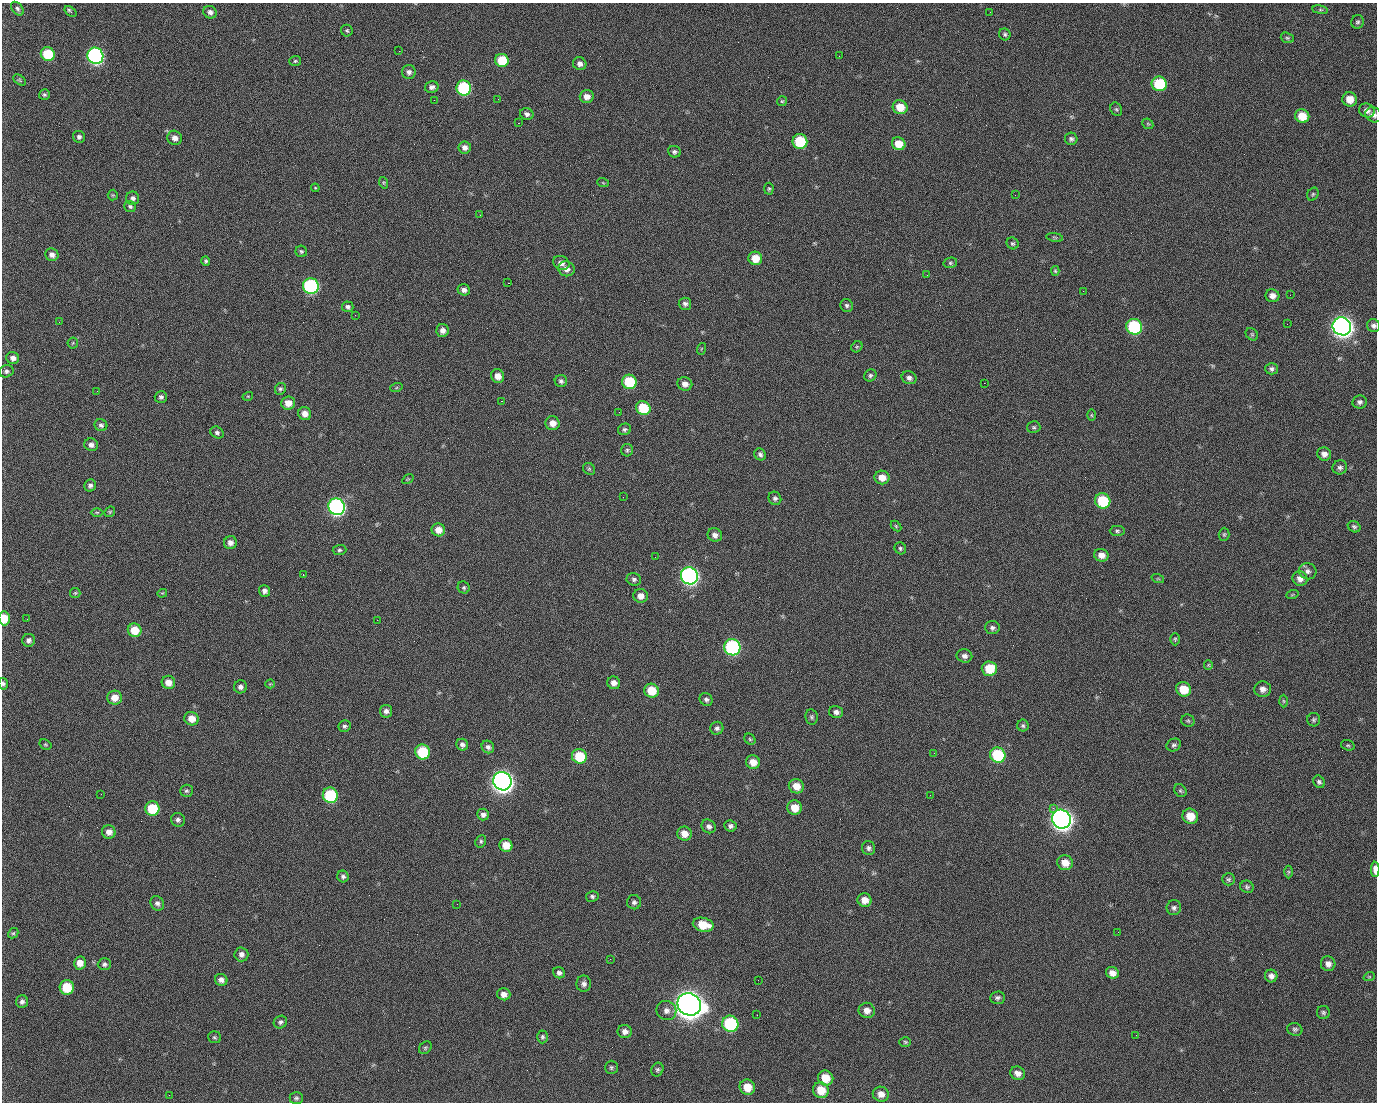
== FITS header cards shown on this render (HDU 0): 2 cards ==
NAXIS1  =                 1375 / length of data axis 1
NAXIS2  =                 1100 / length of data axis 2

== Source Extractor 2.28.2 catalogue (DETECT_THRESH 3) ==
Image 1375 x 1100 px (HDU 0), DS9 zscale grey, 1 PNG px = 1 image px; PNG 1379 x 1104 px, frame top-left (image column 1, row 1100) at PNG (2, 3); each listed source drawn as its Kron ellipse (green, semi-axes under 4 px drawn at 4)
Background 1450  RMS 29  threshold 85.6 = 3 sigma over >= 5 px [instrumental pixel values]
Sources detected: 266; all 266 listed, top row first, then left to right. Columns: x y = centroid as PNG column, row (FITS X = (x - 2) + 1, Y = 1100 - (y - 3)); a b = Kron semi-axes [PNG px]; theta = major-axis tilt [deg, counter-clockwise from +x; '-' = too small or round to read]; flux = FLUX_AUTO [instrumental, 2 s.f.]
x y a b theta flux
17 9 8 5 -50 4.4e+03
1320 10 8 4 -8 2.8e+03
70 12 7 3 -38 6.4e+03
210 12 7 6 - 7.4e+03
990 12 3 2 - 1.9e+03
1357 22 7 6 - 4.1e+03
347 31 6 5 - 3.4e+03
1005 34 6 5 - 3.7e+03
1287 38 7 5 -21 3.2e+03
399 51 2 2 - 2.2e+04
48 54 7 6 - 7.5e+04
95 56 8 8 - 5.1e+05
839 56 2 2 - 9.3e+02
502 60 7 6 - 5.7e+04
295 61 6 5 - 3.0e+03
580 64 7 6 - 8.6e+03
409 72 7 7 - 6.6e+03
20 80 7 4 -34 2.6e+03
1159 84 8 7 - 1.1e+05
432 87 7 6 - 6.6e+03
464 88 7 7 - 1.8e+05
44 95 6 5 - 3.5e+03
587 97 7 6 - 1.4e+04
498 99 2 2 - 1.2e+03
1350 99 7 7 - 2.6e+04
434 100 2 2 - 4.0e+03
782 101 5 5 - 2.5e+03
900 107 7 7 - 3.6e+04
1116 109 7 5 -61 3.5e+03
1367 111 8 7 - 1.0e+04
527 114 7 6 - 6.3e+03
1374 115 8 7 - 7.7e+03
1302 116 7 6 - 3.6e+04
518 123 2 2 - 2.5e+04
1148 124 6 4 -42 2.9e+03
79 137 6 6 - 5.8e+03
175 138 7 7 - 1.0e+04
1071 139 6 6 - 5.0e+03
800 142 7 7 - 9.3e+04
899 144 7 6 - 3.0e+04
465 147 6 6 - 9.5e+03
674 152 6 5 - 4.9e+03
384 183 6 4 -72 2.6e+03
603 183 6 3 -19 1.9e+03
315 188 4 3 - 2.2e+03
769 189 6 4 87 2.7e+03
1313 194 7 5 63 3.1e+03
113 195 5 5 - 2.3e+03
1015 195 2 2 - 6.9e+03
133 198 6 6 - 5.9e+03
130 206 6 5 - 3.9e+03
480 215 2 2 - 1.0e+03
1055 237 8 4 -9 2.8e+03
1013 243 6 5 - 3.3e+03
301 251 6 5 - 3.5e+03
52 255 7 6 - 8.9e+03
755 258 7 6 - 3.1e+04
206 261 5 4 - 3.5e+03
561 263 8 7 - 1.0e+04
950 263 7 5 14 3.3e+03
566 269 8 7 - 1.2e+04
1055 271 5 4 - 2.4e+03
927 275 2 2 - 8.9e+02
508 283 2 2 - 5.7e+04
311 286 8 7 - 3.2e+05
464 290 6 5 - 7.6e+03
1083 291 2 2 - 3.4e+03
1290 295 2 2 - 1.8e+03
1272 296 7 6 - 1.2e+04
685 304 6 6 - 6.4e+03
847 305 7 6 - 4.8e+03
348 307 6 5 - 5.0e+03
355 315 2 2 - 1.1e+03
59 322 2 2 - 1.4e+03
1287 324 2 2 - 9.8e+02
1342 326 9 9 - 1.4e+06
1374 326 6 6 - 6.0e+03
1134 327 8 7 - 1.8e+05
443 330 6 6 - 1.0e+04
1252 334 7 5 -44 3.4e+03
73 343 5 5 - 2.6e+03
857 347 6 5 - 2.4e+03
701 349 6 3 71 1.7e+03
13 358 6 6 - 9.1e+03
1272 369 6 5 - 5.6e+03
6 371 7 6 - 4.9e+03
870 375 6 5 - 4.4e+03
498 376 7 6 - 1.6e+04
909 378 7 6 - 7.0e+03
561 381 6 6 - 5.0e+03
629 382 7 7 - 9.5e+04
984 383 2 2 - 2.0e+04
685 384 7 6 - 1.1e+04
396 388 6 4 19 2.6e+03
280 389 6 5 - 3.9e+03
97 391 2 2 - 1.3e+03
248 396 5 3 - 1.8e+03
161 397 6 5 - 5.2e+03
501 401 3 2 - 5.9e+04
1360 402 7 6 - 6.1e+03
288 403 7 6 - 2.0e+04
643 408 7 6 - 6.9e+04
619 412 2 2 - 8.9e+02
305 414 7 6 - 1.4e+04
1091 415 6 4 -89 2.4e+03
552 423 7 7 - 1.6e+04
101 425 6 6 - 5.3e+03
1034 427 6 6 - 3.7e+03
624 429 6 5 - 4.6e+03
217 433 7 5 -34 4.6e+03
91 445 7 6 - 7.5e+03
627 450 6 6 - 3.5e+03
760 454 6 5 - 5.4e+03
1324 454 7 6 - 9.8e+03
1340 467 7 7 - 5.5e+03
589 469 6 5 - 3.0e+03
882 477 7 7 - 2.1e+04
408 479 6 4 33 1.9e+03
90 485 6 5 - 5.7e+03
623 497 2 2 - 3.0e+03
775 498 7 6 - 5.2e+03
1103 501 8 7 - 9.0e+04
337 507 8 8 - 5.7e+05
97 512 6 4 0 2.7e+03
110 512 6 4 46 2.6e+03
896 526 6 4 -46 2.4e+03
1354 527 6 5 - 4.2e+03
438 530 7 6 - 2.0e+04
1117 531 7 5 0 4.3e+03
1224 534 6 5 - 3.3e+03
715 535 7 6 - 9.9e+03
230 543 6 6 - 1.0e+04
900 548 6 5 - 3.8e+03
339 550 7 5 2 3.9e+03
1101 555 7 6 - 1.3e+04
655 557 2 2 - 8.2e+02
1308 571 9 8 - 7.3e+03
303 575 2 2 - 1.1e+04
689 576 9 8 - 6.7e+05
634 579 7 6 - 5.1e+03
1158 579 6 4 -18 2.6e+03
1300 579 7 7 - 1.2e+04
464 588 6 5 - 3.4e+03
264 591 6 5 - 7.7e+03
75 593 5 5 - 2.6e+03
162 593 5 4 - 1.9e+03
1292 595 6 4 19 2.3e+03
640 596 7 7 - 1.4e+04
4 618 7 5 -87 3.9e+04
27 619 2 2 - 4.3e+03
377 620 2 2 - 1.1e+04
992 628 7 6 - 5.6e+03
135 630 7 6 - 3.9e+04
1175 639 6 5 - 3.0e+03
29 640 6 6 - 7.3e+03
732 647 8 8 - 3.2e+05
964 656 8 6 -10 8.2e+03
1208 665 5 4 - 2.2e+03
989 669 8 7 - 4.6e+04
168 682 7 6 - 1.8e+04
614 683 6 6 - 1.1e+04
3 684 6 4 -78 3.6e+03
270 684 4 4 - 1.9e+03
240 687 6 6 - 6.9e+03
1183 689 7 7 - 3.8e+04
1263 689 8 8 - 1.1e+04
652 691 7 7 - 4.5e+04
114 698 7 7 - 2.0e+04
706 699 7 6 - 5.3e+03
1283 701 6 4 -88 2.5e+03
386 711 6 6 - 7.3e+03
836 712 7 6 - 7.4e+03
812 717 7 6 - 4.1e+03
192 719 7 6 - 2.0e+04
1314 720 7 6 - 3.8e+03
1188 721 7 6 - 3.3e+03
345 726 6 6 - 4.4e+03
1023 726 6 5 - 4.0e+03
717 728 7 6 - 5.5e+03
750 739 6 5 - 3.0e+03
45 745 6 4 -32 2.6e+03
462 745 6 5 - 6.2e+03
1174 745 7 6 - 4.8e+03
1348 745 7 5 -19 3.0e+03
488 747 6 6 - 6.5e+03
422 752 7 7 - 9.7e+04
934 753 3 2 - 2.0e+03
998 755 8 7 - 1.2e+05
579 756 8 7 - 7.0e+04
753 762 7 6 - 2.0e+04
502 781 9 9 - 1.5e+06
1319 782 6 5 - 4.8e+03
796 786 8 7 - 2.4e+04
186 791 6 6 - 3.9e+03
1180 791 7 5 -51 3.5e+03
101 794 2 2 - 2.4e+03
330 795 8 7 - 1.3e+05
930 795 2 2 - 7.8e+03
794 808 7 7 - 2.9e+04
1053 808 2 2 - 1.6e+04
152 809 7 7 - 7.1e+04
483 814 6 6 - 7.2e+03
1190 816 8 7 - 3.0e+04
1061 819 9 9 - 1.5e+06
178 820 7 6 - 5.4e+03
709 826 7 6 - 7.1e+03
730 826 6 5 - 6.1e+03
109 832 7 6 - 1.2e+04
684 834 7 7 - 1.9e+04
481 841 6 5 - 3.5e+03
506 845 6 6 - 2.6e+04
869 848 7 6 - 5.5e+03
1065 863 8 7 - 2.2e+04
1375 869 7 3 -89 1.7e+04
1289 872 6 4 90 2.7e+03
343 876 6 5 - 4.9e+03
1228 879 6 6 - 3.9e+03
1247 887 7 6 - 3.9e+03
592 896 6 5 - 4.1e+03
865 900 7 6 - 1.9e+04
634 902 7 7 - 5.6e+03
157 903 8 6 -55 6.5e+03
457 904 3 2 - 1.6e+03
1174 908 7 7 - 6.1e+03
703 925 10 7 -12 4.3e+04
1118 932 2 2 - 2.5e+03
13 933 6 4 41 2.6e+03
241 954 7 7 - 8.2e+03
610 959 2 2 - 2.8e+03
80 963 6 6 - 1.7e+04
104 964 6 6 - 4.8e+03
1328 964 7 7 - 1.0e+04
559 973 6 5 - 5.7e+03
1112 973 6 6 - 1.2e+04
1271 976 6 6 - 8.2e+03
1369 977 6 3 18 2.0e+03
221 980 6 6 - 8.5e+03
758 980 2 2 - 1.8e+03
584 984 8 7 - 7.5e+03
67 987 7 7 - 5.8e+04
504 994 6 6 - 1.2e+04
997 998 7 6 - 5.2e+03
22 1002 6 6 - 5.9e+03
689 1004 12 11 - 3.1e+06
867 1010 8 7 - 1.4e+04
666 1011 10 9 - 1.1e+04
1323 1012 6 6 - 4.1e+03
757 1015 2 2 - 1.5e+03
280 1022 7 6 - 4.7e+03
730 1024 8 8 - 1.9e+05
1295 1029 8 6 -13 4.5e+03
625 1031 7 6 - 1.1e+04
1136 1035 2 2 - 9.0e+02
214 1037 7 6 - 3.5e+03
542 1037 6 5 - 3.6e+03
905 1042 6 5 - 2.8e+03
425 1048 7 5 45 3.2e+03
611 1067 7 6 - 3.9e+03
657 1070 7 6 - 4.2e+03
1018 1073 7 6 - 1.1e+04
826 1078 8 7 - 3.6e+04
747 1087 8 7 - 3.1e+04
821 1090 8 7 - 3.6e+04
881 1094 8 7 - 1.4e+04
169 1095 2 2 - 5.5e+03
296 1098 7 6 - 4.4e+03
At the frame edge (FLAGS 8, measured only in part): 5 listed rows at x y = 1374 115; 1374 326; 4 618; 3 684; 1375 869